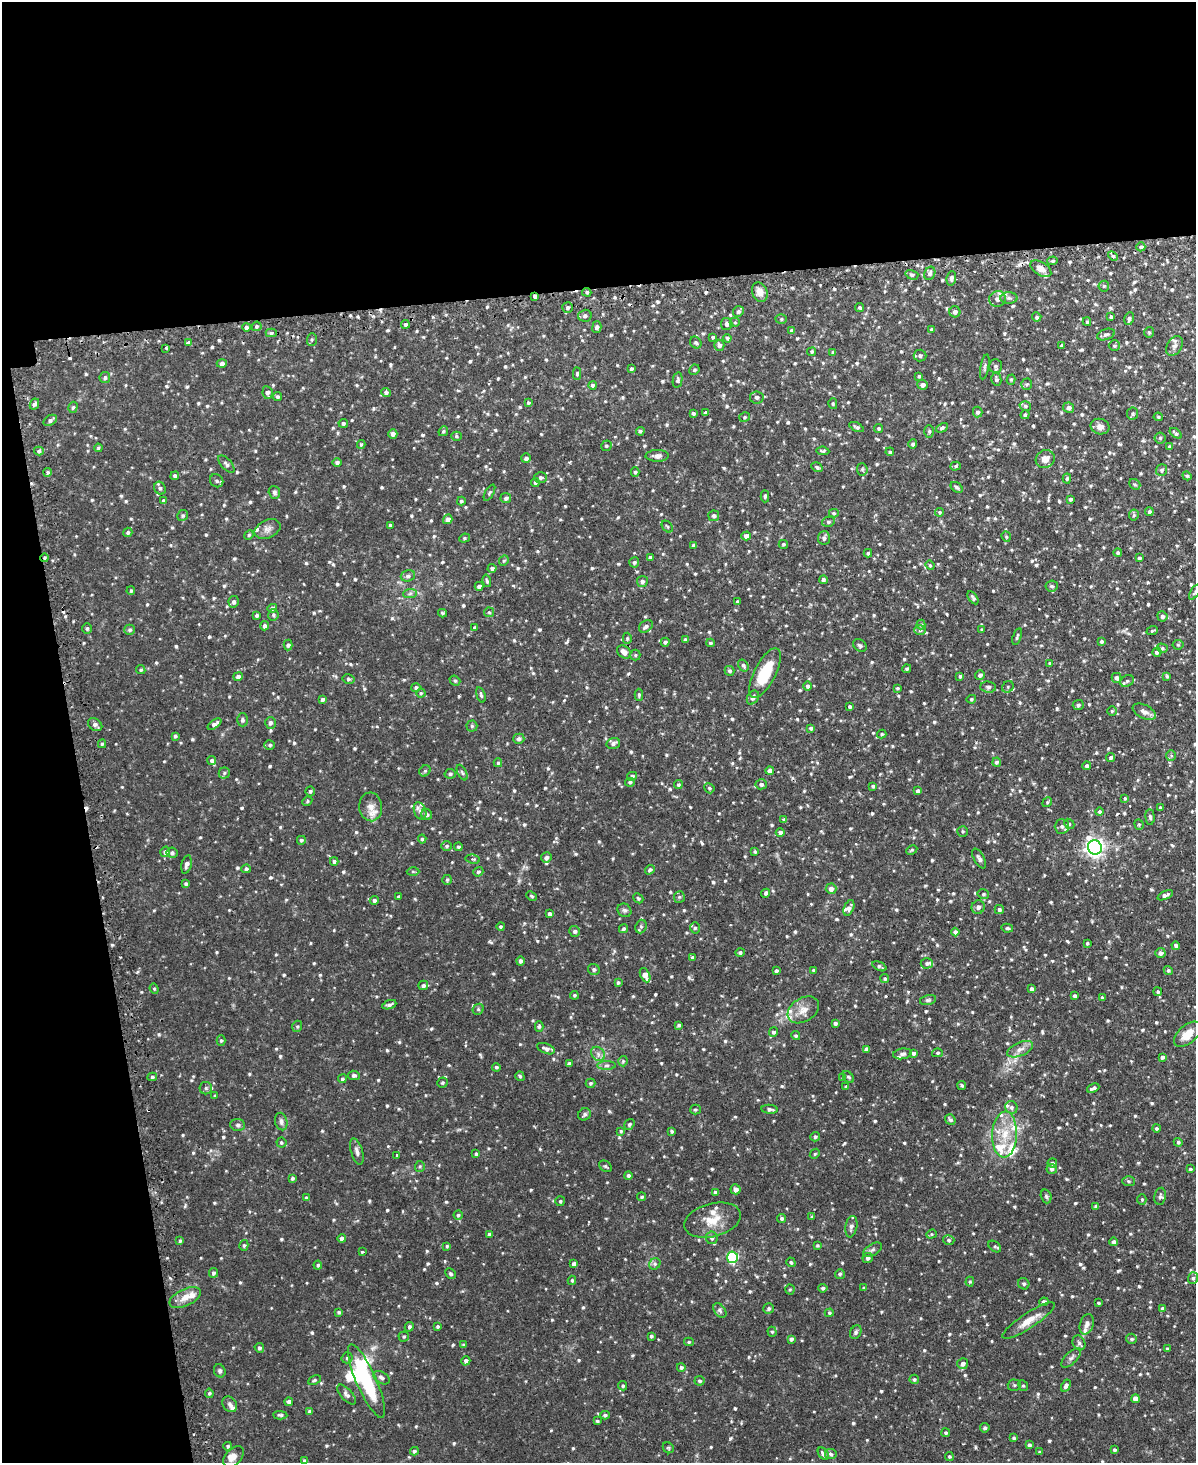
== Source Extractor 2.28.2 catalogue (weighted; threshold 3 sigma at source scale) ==
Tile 1 of 4 x 3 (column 1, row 1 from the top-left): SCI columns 31-1224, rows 3080-4540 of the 4838 x 4810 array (HDU 1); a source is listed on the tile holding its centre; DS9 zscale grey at full resolution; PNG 1198 x 1465 px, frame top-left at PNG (2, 2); each listed source drawn as its Kron ellipse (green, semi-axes under 4 px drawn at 4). Shown black and unused: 26% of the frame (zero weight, under 2 of 3 exposures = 4% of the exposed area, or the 3 px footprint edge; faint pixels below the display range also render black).
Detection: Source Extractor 2.28.2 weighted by HDU 2 'WHT'; one run over the whole footprint, this tile lists its part. Background 0.0943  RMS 0.0055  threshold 0.0249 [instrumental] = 3 sigma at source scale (4.5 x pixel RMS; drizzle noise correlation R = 1.50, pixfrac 1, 0.05/0.05 arcsec/px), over >= 5 px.
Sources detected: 1093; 2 inside a brighter object's white glare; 6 cosmic-ray / hot-pixel residue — neither listed nor drawn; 29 inside a brighter listed object's ellipse — not listed separately; of the other 1056, all 500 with FLUX_AUTO >= 0.756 (the completeness limit of this list) listed and drawn (556 fainter detections not listed), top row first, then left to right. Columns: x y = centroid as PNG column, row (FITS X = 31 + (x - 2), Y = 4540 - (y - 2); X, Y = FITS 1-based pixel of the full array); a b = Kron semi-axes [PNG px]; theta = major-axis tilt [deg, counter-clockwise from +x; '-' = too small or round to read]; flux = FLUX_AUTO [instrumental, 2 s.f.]
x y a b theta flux
1141 247 4 4 - 1.1
1113 256 6 3 -43 0.76
1053 261 5 4 - 0.94
1041 269 12 6 -33 3.4
930 273 7 5 65 1.7
912 275 6 4 -16 1
951 278 7 4 82 1.5
1104 286 5 5 - 0.85
587 292 5 4 - 0.85
760 292 10 7 -66 4.3
535 296 4 3 - 1.6
1009 298 8 6 -1 1.5
997 299 8 8 - 2.8
568 307 5 5 - 1.3
860 308 4 4 - 0.77
738 311 5 5 - 1.4
955 312 5 5 - 2.1
585 316 7 6 - 1.6
1111 316 4 3 - 0.92
1037 317 4 4 - 0.96
781 319 5 5 - 0.88
1129 319 6 4 80 1.3
735 322 5 4 - 0.79
1087 322 4 3 - 0.82
405 324 4 4 - 0.92
727 324 6 5 - 2
256 326 5 4 - 0.91
246 327 4 4 - 1.2
597 327 6 4 76 1.3
932 329 4 4 - 1
792 330 4 3 - 1.5
1149 332 5 4 - 0.76
271 333 5 4 - 1.3
1106 334 9 5 19 1.4
713 337 4 3 - 0.81
727 338 4 4 - 0.89
312 339 6 5 - 0.88
188 343 4 3 - 2.7
696 343 6 5 - 1.1
719 345 5 5 - 1.9
1062 345 3 3 - 1.2
1114 346 5 5 - 0.92
1174 346 11 7 59 2.3
166 348 3 3 - 1.5
812 352 4 4 - 0.76
833 352 4 3 - 0.87
920 355 6 6 - 1.6
222 363 5 4 - 1.7
995 366 7 6 - 1.2
985 367 12 4 79 1.1
631 369 4 3 - 0.92
694 370 5 5 - 0.92
577 374 6 4 89 0.76
919 376 4 3 - 0.79
105 377 5 5 - 1.1
996 379 6 5 - 1.3
678 380 8 4 78 1.1
1011 380 5 4 - 0.77
1027 384 5 5 - 0.85
592 385 4 4 - 1.1
923 385 5 5 - 2
386 392 5 4 - 1.3
267 393 6 5 - 2.1
277 396 5 4 - 1.1
757 397 7 6 - 1.4
528 403 4 4 - 0.84
34 404 6 4 62 1.6
833 404 5 4 - 0.78
1025 406 6 4 -15 1.1
73 407 6 4 73 0.98
1069 408 5 5 - 2.5
706 412 4 3 - 1.3
978 412 5 5 - 1.2
693 413 4 3 - 1.1
1133 414 6 5 - 0.94
1025 415 4 4 - 0.98
745 417 5 4 - 0.84
1158 417 5 4 - 0.76
50 420 7 5 32 1.6
343 423 5 4 - 1
857 427 8 4 -25 1.3
1100 427 9 7 -14 2.8
879 428 4 4 - 0.89
942 428 6 4 27 1.1
443 431 5 4 - 0.83
640 431 4 4 - 0.99
929 431 6 5 - 0.88
1176 433 7 4 -37 1.3
393 434 5 4 - 1.8
456 436 5 4 - 0.76
1160 438 5 5 - 0.88
361 444 4 4 - 0.78
913 444 4 4 - 1.2
606 446 5 5 - 0.9
1170 447 4 4 - 1.3
98 448 4 4 - 0.76
39 451 5 4 - 1.1
823 451 6 4 -5 0.9
890 452 4 3 - 1
657 456 11 6 1 2.3
526 458 5 5 - 1.6
1045 459 10 8 36 4.4
337 462 4 4 - 1.2
226 464 11 5 -48 1.6
956 466 5 4 - 0.8
817 467 6 4 -30 1.1
862 469 6 5 - 0.86
1162 470 6 5 - 1.3
48 472 4 4 - 0.96
635 472 5 4 - 1
175 476 4 4 - 1.2
1187 476 5 4 - 0.88
541 477 6 5 - 1.3
1067 479 5 4 - 0.95
217 481 7 6 - 1.4
535 482 4 4 - 1.1
1135 484 6 5 - 0.87
957 487 7 4 -39 0.97
160 488 6 5 - 1.6
274 492 6 5 - 1.2
489 493 9 4 61 0.89
765 496 6 4 88 0.96
506 498 5 5 - 1.6
1070 499 3 3 - 1.2
163 501 4 3 - 1.1
461 501 4 4 - 0.96
940 512 4 4 - 0.79
1149 512 4 4 - 1.1
834 513 5 4 - 0.81
183 515 5 5 - 1.1
1134 515 5 5 - 0.76
714 516 5 5 - 1.6
448 519 5 4 - 2.7
828 522 6 5 - 1.3
390 525 3 3 - 0.92
667 527 7 4 -49 0.86
267 529 14 9 25 3.1
128 532 4 4 - 1
249 535 5 4 - 0.76
746 536 5 4 - 2.3
1006 537 5 4 - 0.76
464 538 5 4 - 0.76
824 538 7 6 - 1.5
783 544 4 4 - 0.82
694 545 4 4 - 1.2
1118 552 4 4 - 0.91
868 553 4 4 - 0.83
650 557 3 3 - 0.93
45 558 4 4 - 0.83
1139 558 3 3 - 0.92
504 561 5 4 - 0.82
634 562 5 5 - 1.2
930 565 5 4 - 0.82
492 568 4 4 - 1.3
408 576 7 5 18 1.6
823 580 4 3 - 1.2
487 581 6 3 -75 0.93
642 581 5 5 - 1.7
479 586 4 4 - 1.7
1052 586 6 5 - 1.1
131 591 4 3 - 0.84
1195 592 8 4 58 0.99
410 593 7 4 2 1.1
973 598 7 4 -55 1.3
234 602 6 5 - 1.4
737 602 3 3 - 0.86
272 608 5 4 - 1.3
489 612 5 4 - 0.81
442 613 4 3 - 0.86
257 615 3 3 - 1
273 615 6 5 - 1.1
1162 616 5 5 - 1.8
921 625 5 4 - 0.78
265 626 4 4 - 1.7
646 626 7 5 37 1.9
474 627 4 4 - 0.77
87 629 5 4 - 1.1
130 630 5 5 - 1.1
920 630 6 5 - 1.2
982 630 4 4 - 0.83
1152 631 6 3 20 0.8
1017 637 9 3 73 0.91
627 638 5 4 - 0.77
685 640 4 3 - 1.6
1102 641 3 3 - 0.89
665 642 4 4 - 1
710 643 4 3 - 0.92
288 645 5 4 - 1.2
860 645 7 5 -39 1.1
1178 645 5 5 - 0.8
1162 648 5 4 - 0.99
624 652 8 5 -39 2.6
1157 652 4 4 - 1.5
635 655 5 5 - 0.8
1050 663 4 3 - 0.93
743 665 6 4 -57 1.2
907 669 4 3 - 0.91
141 670 5 4 - 0.82
729 671 5 4 - 1.1
765 673 27 10 63 20
980 675 5 5 - 1.5
238 676 5 4 - 1.7
960 676 4 3 - 0.88
1167 676 4 4 - 0.88
1116 678 5 4 - 1.7
348 679 6 4 -15 0.98
455 681 6 4 -39 1.1
1127 681 7 5 29 1.2
808 686 4 4 - 1.5
416 687 4 4 - 1.1
988 687 8 6 -6 1.3
1008 687 6 5 - 1.1
897 688 3 3 - 0.77
421 693 4 4 - 0.85
481 695 8 3 -73 0.95
639 695 6 4 -89 0.91
753 698 7 5 56 2
323 699 4 4 - 1.4
971 699 5 4 - 0.83
1078 705 5 5 - 1.1
850 707 3 3 - 1
1112 711 4 4 - 0.78
1144 712 12 7 -26 3.1
242 720 6 5 - 1.2
270 723 6 5 - 1.6
214 724 8 4 36 2.4
95 725 8 5 -37 2.1
472 726 5 5 - 0.97
811 728 4 3 - 1.3
882 734 4 4 - 0.94
175 736 4 4 - 0.92
519 739 5 5 - 1.7
613 743 7 5 16 1.8
102 744 4 4 - 0.83
270 745 5 4 - 1
1171 756 5 5 - 0.86
1111 758 5 4 - 1.2
212 760 4 4 - 1.3
997 762 4 4 - 1.2
498 763 4 4 - 0.78
1087 766 4 4 - 1.6
425 771 6 5 - 0.95
770 771 4 4 - 3.4
224 773 5 5 - 0.97
462 773 8 4 -63 1.1
450 774 6 4 11 0.99
632 776 5 4 - 1.3
630 782 5 4 - 1.1
761 784 5 5 - 1.4
678 785 4 4 - 0.85
873 786 3 3 - 0.9
709 788 5 4 - 1.1
310 791 5 4 - 0.9
918 791 4 4 - 1.5
1125 798 4 3 - 0.79
307 801 5 4 - 0.82
1047 802 5 4 - 0.83
371 807 14 11 -85 5.2
1160 808 4 4 - 0.97
420 811 9 6 -70 1.7
1099 812 4 4 - 1.1
427 815 5 5 - 1.3
1150 817 8 4 -87 1.1
784 819 4 3 - 1.1
1069 824 6 4 -42 0.85
1139 824 5 4 - 0.77
1062 826 7 7 - 1.7
963 831 5 5 - 0.86
780 832 4 4 - 1.8
422 839 4 4 - 0.96
301 840 4 4 - 1
446 846 5 4 - 0.92
458 847 4 4 - 0.96
1095 847 7 7 - 260
912 850 6 4 27 0.78
165 852 5 5 - 2
755 852 4 3 - 0.76
172 853 5 5 - 1.4
546 858 5 5 - 1.7
979 858 11 5 -61 1.7
473 859 7 4 -8 1
334 861 4 4 - 1.1
186 864 9 5 76 2.2
246 869 5 4 - 1
650 870 5 4 - 1.1
413 871 6 4 -1 0.76
478 872 5 4 - 1.1
447 880 5 5 - 0.85
186 884 4 3 - 1.1
831 889 5 5 - 2.8
766 893 4 4 - 1
983 894 6 4 -14 0.86
1165 895 8 4 22 1.9
532 896 6 4 -40 0.8
398 897 3 3 - 0.84
679 897 6 5 - 0.95
638 898 5 4 - 0.92
374 900 4 4 - 1.5
978 907 7 6 - 2.2
849 908 8 5 68 1.9
999 909 5 4 - 1.2
624 910 7 6 - 1.3
550 914 3 3 - 1.4
501 926 4 4 - 0.87
641 927 7 5 70 1.1
695 928 5 5 - 0.92
1007 928 6 4 -12 0.8
623 929 5 4 - 1
575 931 5 5 - 1.6
955 932 4 4 - 1.8
1087 943 3 3 - 0.8
1176 946 4 4 - 1.7
740 952 5 4 - 1
1160 953 5 5 - 2
692 957 4 3 - 1
520 961 4 4 - 1.4
927 963 6 5 - 1.2
879 966 7 3 -24 1.1
594 970 6 5 - 1.5
814 970 3 3 - 0.82
1168 970 5 4 - 0.99
776 971 4 4 - 1.2
645 975 7 4 -66 4.9
885 979 4 4 - 0.86
618 982 4 3 - 0.94
423 985 5 4 - 1.4
154 989 5 4 - 0.79
1032 989 4 4 - 1.7
1158 992 4 4 - 0.76
574 995 4 4 - 0.78
1075 996 4 3 - 1.2
1102 998 4 3 - 0.88
928 1000 8 5 14 1.1
389 1005 7 4 21 1.5
478 1009 6 5 - 0.96
803 1010 17 11 33 5.8
835 1023 3 3 - 1.3
679 1025 4 3 - 0.95
297 1026 6 4 69 0.81
539 1026 5 4 - 1.1
773 1032 5 4 - 1.2
1187 1034 16 9 41 8.9
796 1036 5 4 - 0.93
221 1040 5 4 - 0.94
546 1049 9 5 -22 2.1
866 1049 4 3 - 1.6
1020 1049 14 6 22 3.2
914 1053 4 4 - 1.5
937 1053 5 4 - 0.9
598 1054 8 6 -48 2
902 1054 9 5 9 1.4
1162 1057 4 3 - 1.4
623 1061 5 5 - 0.84
569 1063 4 3 - 0.87
607 1065 9 4 0 1.5
496 1067 4 4 - 0.92
354 1075 6 4 -9 1.2
520 1076 5 4 - 0.85
152 1077 5 4 - 1.1
848 1077 7 4 -48 0.88
843 1078 4 3 - 1.1
342 1079 4 4 - 0.98
442 1082 5 5 - 0.78
590 1083 5 4 - 0.95
962 1086 4 4 - 0.91
846 1087 3 3 - 1.1
206 1088 6 6 - 1.2
1093 1088 6 3 23 1.6
215 1096 4 3 - 0.79
1011 1107 6 6 - 1.6
770 1109 8 4 -6 1.6
695 1110 5 5 - 0.85
584 1114 6 6 - 1.3
950 1120 6 4 -52 1.4
281 1121 9 6 -77 1.9
629 1124 6 4 54 1.1
238 1125 7 6 - 1.4
1156 1128 4 4 - 0.97
621 1131 4 3 - 0.78
672 1132 4 3 - 0.86
1005 1134 23 12 88 13
815 1137 5 4 - 1.2
281 1142 5 5 - 0.91
1178 1142 4 4 - 0.96
357 1151 14 6 -74 2.3
476 1154 4 3 - 0.84
815 1154 5 4 - 0.8
397 1155 3 3 - 0.86
1052 1163 5 4 - 1.1
420 1166 5 5 - 0.87
605 1166 7 5 -34 0.89
1052 1169 5 5 - 1.3
1190 1169 3 3 - 0.78
628 1175 4 4 - 1.1
292 1178 4 4 - 0.92
1128 1181 6 5 - 0.93
736 1189 5 5 - 2.5
715 1192 4 4 - 1.1
1046 1196 7 5 -72 1.1
1160 1196 8 5 80 1.4
642 1197 4 4 - 0.9
306 1198 4 4 - 1
1142 1200 5 4 - 0.78
560 1201 5 5 - 0.92
1096 1206 4 4 - 1.1
458 1215 4 4 - 0.84
812 1217 4 3 - 0.81
782 1218 5 4 - 1.2
713 1220 29 16 15 11
851 1227 11 6 80 2
489 1234 3 3 - 0.86
931 1234 5 4 - 0.8
342 1238 4 4 - 2
712 1238 6 6 - 1.6
949 1240 6 4 -16 1
180 1241 4 3 - 0.91
1114 1242 4 4 - 1.5
244 1245 5 4 - 0.93
817 1245 4 4 - 0.76
447 1246 4 4 - 0.76
995 1247 7 4 -37 1.1
872 1250 10 5 32 1.6
362 1252 3 3 - 1.4
732 1257 5 5 - 71
868 1258 5 5 - 1.7
791 1262 5 4 - 0.8
574 1264 4 4 - 2.4
655 1264 6 5 - 1.1
318 1265 4 4 - 1
213 1273 5 4 - 1.4
450 1274 6 4 -46 0.94
840 1274 5 5 - 0.94
1193 1278 6 5 - 1.1
572 1280 4 3 - 0.86
970 1282 5 4 - 0.78
1024 1284 6 5 - 1.2
823 1288 5 4 - 0.99
864 1288 3 3 - 0.98
790 1289 5 4 - 0.77
185 1297 17 8 26 5.4
1044 1302 5 4 - 2.1
1098 1303 3 3 - 0.84
1163 1308 4 4 - 1.3
768 1309 5 5 - 1.1
720 1310 8 5 -50 1.3
339 1312 4 4 - 1.1
829 1313 4 4 - 0.88
1029 1321 31 7 33 7.4
1087 1324 10 6 73 2.3
438 1326 3 3 - 0.79
409 1327 5 4 - 1.1
772 1332 5 4 - 0.85
856 1332 7 5 63 1.2
404 1336 5 5 - 0.83
651 1336 3 3 - 0.84
791 1339 4 4 - 1.5
1132 1339 5 5 - 1.2
689 1342 5 4 - 0.76
1079 1343 8 6 -62 1.4
464 1345 4 3 - 1.1
259 1348 5 4 - 1.4
1167 1349 3 3 - 0.82
347 1358 5 5 - 1.1
1071 1358 12 5 45 1.8
466 1361 5 4 - 1.6
963 1364 5 5 - 1.8
681 1367 4 4 - 1.2
220 1371 7 5 -64 1.2
381 1378 9 5 -34 1.5
914 1379 5 4 - 0.95
314 1380 7 4 25 0.79
366 1381 40 10 -66 49
700 1381 5 5 - 1.1
1014 1385 7 5 -2 1.2
623 1386 5 4 - 0.85
1023 1386 5 4 - 0.93
1066 1386 6 4 61 1.7
209 1393 4 4 - 0.87
347 1395 12 6 -47 1.9
1135 1399 4 4 - 6.1
289 1402 4 4 - 1.7
230 1404 8 6 -50 1.7
310 1411 4 4 - 1.5
280 1415 7 4 -3 1.2
605 1415 5 4 - 0.96
597 1421 4 3 - 0.8
985 1428 5 4 - 0.98
946 1433 4 4 - 1
1014 1438 4 4 - 1
1029 1445 4 4 - 1.5
228 1446 4 4 - 0.94
668 1448 6 5 - 0.78
1114 1450 4 3 - 1.1
414 1451 4 4 - 1
1040 1452 3 3 - 0.99
823 1454 7 4 -54 1.4
831 1454 6 5 - 1.2
949 1456 4 4 - 0.88
233 1457 12 8 48 3.6
305 1461 4 4 - 1.7
Overlapping masked pixels (flux is a lower limit): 4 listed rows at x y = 1041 269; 587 292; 535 296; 45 558
Isophote crosses this tile's border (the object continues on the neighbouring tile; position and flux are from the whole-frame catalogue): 2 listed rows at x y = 1195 592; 305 1461